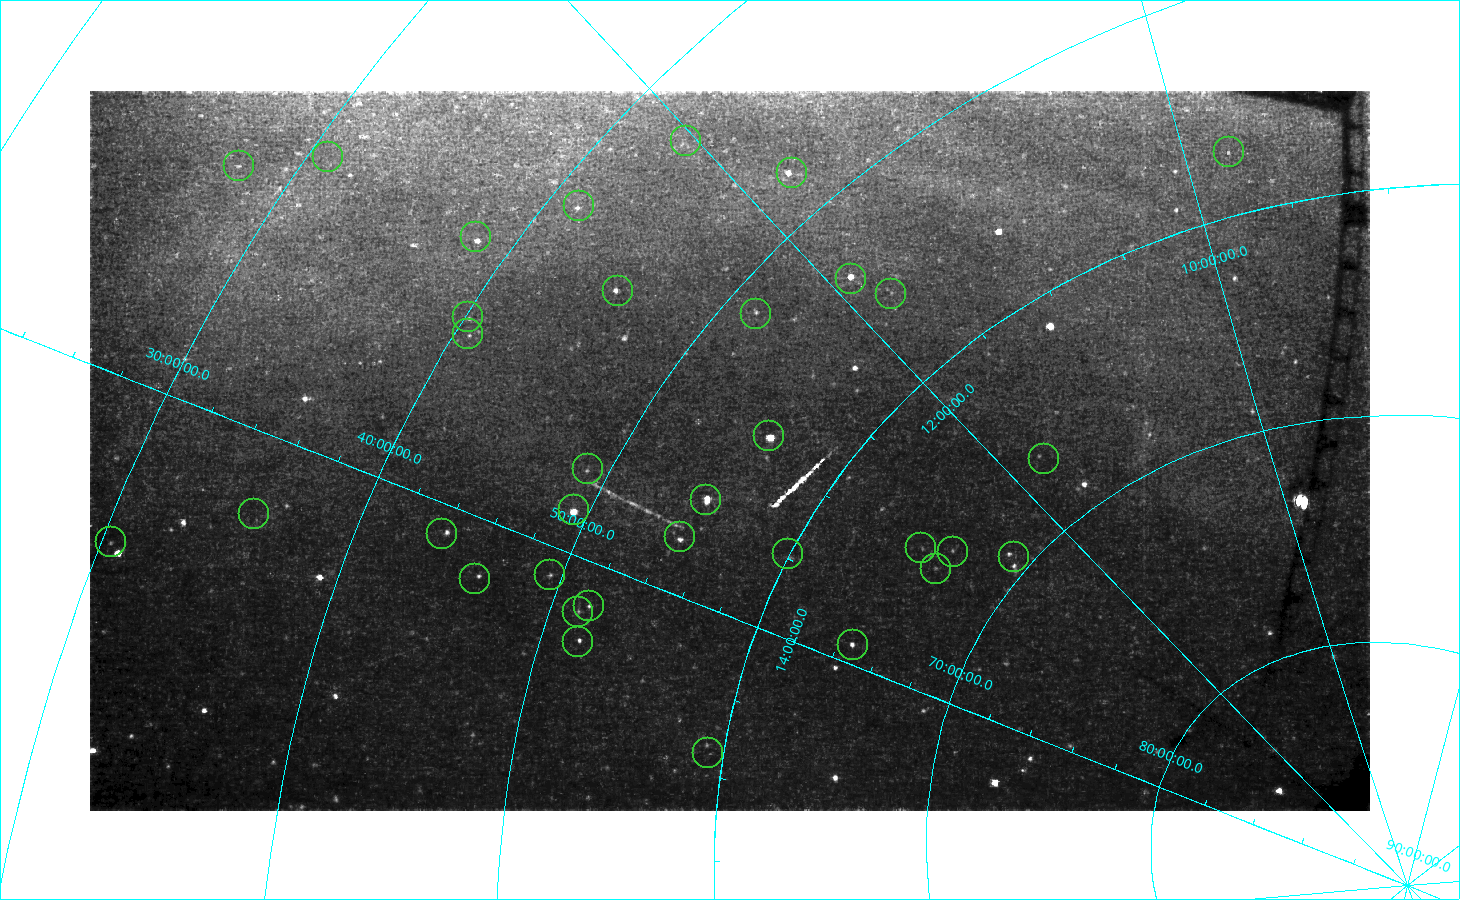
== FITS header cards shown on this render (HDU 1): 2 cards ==
NAXIS1  =                 1280
NAXIS2  =                  720

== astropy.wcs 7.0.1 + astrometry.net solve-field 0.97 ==
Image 1280 x 720 px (HDU 1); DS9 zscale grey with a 90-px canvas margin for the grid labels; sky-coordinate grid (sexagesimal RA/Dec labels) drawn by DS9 from the SOLVED WCS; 34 Tycho-2 reference stars matched to detected sources circled (green)
Header WCS: none
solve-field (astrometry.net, Tycho-2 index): SOLVED blind (the file carries no WCS)
Solved WCS: RA---TAN-SIP/DEC--TAN-SIP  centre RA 13:06:01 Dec +54:43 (196.50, +54.72 deg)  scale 183 arcsec/px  FOV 3896.0' x 2195.5'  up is -123 deg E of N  parity flipped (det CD > 0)
(file carries no celestial WCS; the grid is the blind solution)
Tycho-2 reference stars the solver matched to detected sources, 34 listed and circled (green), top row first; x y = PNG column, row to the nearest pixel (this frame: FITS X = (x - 90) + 1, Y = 720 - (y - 91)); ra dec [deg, ICRS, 3 dp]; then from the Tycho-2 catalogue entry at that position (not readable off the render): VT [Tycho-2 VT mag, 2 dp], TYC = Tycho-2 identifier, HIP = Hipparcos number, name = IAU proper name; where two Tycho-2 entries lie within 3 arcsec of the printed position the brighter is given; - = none
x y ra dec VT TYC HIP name
686 141 180.528 +43.046 5.24 3019-2030-1 58684 -
1229 152 146.632 +57.128 5.31 3810-1602-1 47965 -
328 157 195.069 +30.785 5.02 2532-2226-1 63462 -
239 166 197.968 +27.878 4.30 1996-2400-1 64394 -
792 173 176.513 +47.779 3.82 3452-2140-1 57399 Taiyangshou
579 206 188.436 +41.357 4.31 3020-2541-1 61317 Chara
476 237 194.003 +38.315 5.52 3021-2646-1 63121 -
851 279 178.458 +53.695 2.40 3833-1034-1 58001 Phecda
618 291 191.283 +45.440 5.66 3459-2147-1 62223 La Superba
891 294 176.732 +55.628 5.40 3835-1057-1 57477 -
756 314 186.006 +51.562 4.86 3458-2328-1 60485 -
468 317 198.429 +40.153 5.05 3022-2307-1 64540 -
468 334 199.386 +40.573 4.74 3022-2306-1 64844 -
769 436 193.507 +55.960 1.76 3845-1190-1 62956 Alioth
1044 459 175.618 +66.745 5.45 4159-1359-1 57111 -
588 469 203.614 +49.016 4.68 3466-1270-1 66234 -
706 500 201.306 +54.988 4.01 3850-1384-1 65477 Alcor
574 510 206.886 +49.313 1.84 3467-1257-1 67301 Alkaid
254 514 214.499 +35.510 4.91 2552-1081-1 69879 -
442 534 211.982 +43.854 5.39 3040-969-1 69038 -
680 537 205.184 +54.682 4.83 3851-1506-1 66738 -
111 542 217.957 +30.371 3.71 2553-1140-1 71053 -
921 548 193.869 +65.438 5.26 4168-930-1 63076 Taiyi
953 552 191.893 +66.790 5.61 4168-929-1 62423 Tianyi
788 554 202.113 +59.946 5.46 3856-621-1 65728 -
1014 557 187.528 +69.201 5.20 4394-1871-1 60998 -
936 569 194.979 +66.597 5.51 4169-515-1 63432 -
550 575 212.072 +49.458 5.45 3468-1122-1 69068 -
475 579 214.096 +46.088 4.18 3472-1264-1 69732 Xuange
589 606 213.371 +51.790 4.53 3471-1250-1 69483 -
578 612 214.041 +51.367 4.76 3478-1333-1 69713 -
578 642 216.299 +51.851 4.10 3478-1332-1 70497 -
853 645 207.858 +64.723 4.78 4174-1261-1 67627 -
708 753 222.860 +59.294 5.64 3867-1441-1 72664 -